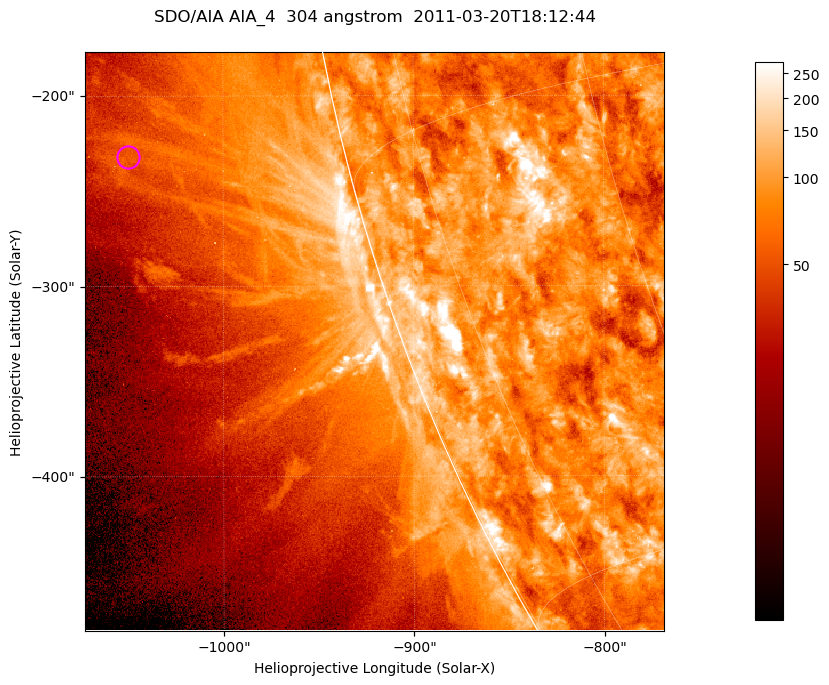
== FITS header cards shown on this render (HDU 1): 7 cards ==
TELESCOP= 'SDO/AIA '           / For AIA: SDO/AIA
INSTRUME= 'AIA_4   '           / For AIA: AIA_ATA1, AIA_ATA2, AIA_ATA3 or AIA_AT
WAVELNTH=                  304 / [angstrom] Wavelength
WAVEUNIT= 'angstrom'           / Wavelength unit: angstrom
DATE-OBS= '2011-03-20T18:12:44.124' / [ISO] Date when observation started; ISO 8
CTYPE1  = 'HPLN-TAN'           / CTYPE1; Typically HPLN
CTYPE2  = 'HPLT-TAN'           / CTYPE2; Typically HPLT

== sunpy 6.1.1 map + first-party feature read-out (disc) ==
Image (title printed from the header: SDO/AIA AIA_4  304 angstrom  2011-03-20T18:12:44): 507 x 507 px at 0.6 arcsec/px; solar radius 964 arcsec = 1606 px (partial field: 1.4% of the solar disc is inside the frame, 44% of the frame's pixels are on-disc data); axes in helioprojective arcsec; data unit not stated in the header (colour bar unlabelled)
Orientation: roll -0.132 deg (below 1 deg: not rotated)
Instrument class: DISC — disc imager (sunpy class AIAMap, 304 A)
Bright regions (active regions / flare kernels): reference = the on-disc median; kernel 5 px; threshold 5 sigma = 153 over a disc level ~84.8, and >= 1.15x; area >= 257 px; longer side >= 6 px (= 3.6 arcsec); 0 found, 0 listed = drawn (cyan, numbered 1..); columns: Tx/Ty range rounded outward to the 2 arcsec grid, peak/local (2 s.f.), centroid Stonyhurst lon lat
Off-limb structures (1.02-1.3 R_sun): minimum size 128 px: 9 found; the strongest spans PA ~100..105 deg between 1.08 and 1.14 R_sun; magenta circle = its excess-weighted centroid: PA ~100 deg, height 1.12 R_sun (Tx ~-1050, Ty ~-232 arcsec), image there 1.7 x the reference